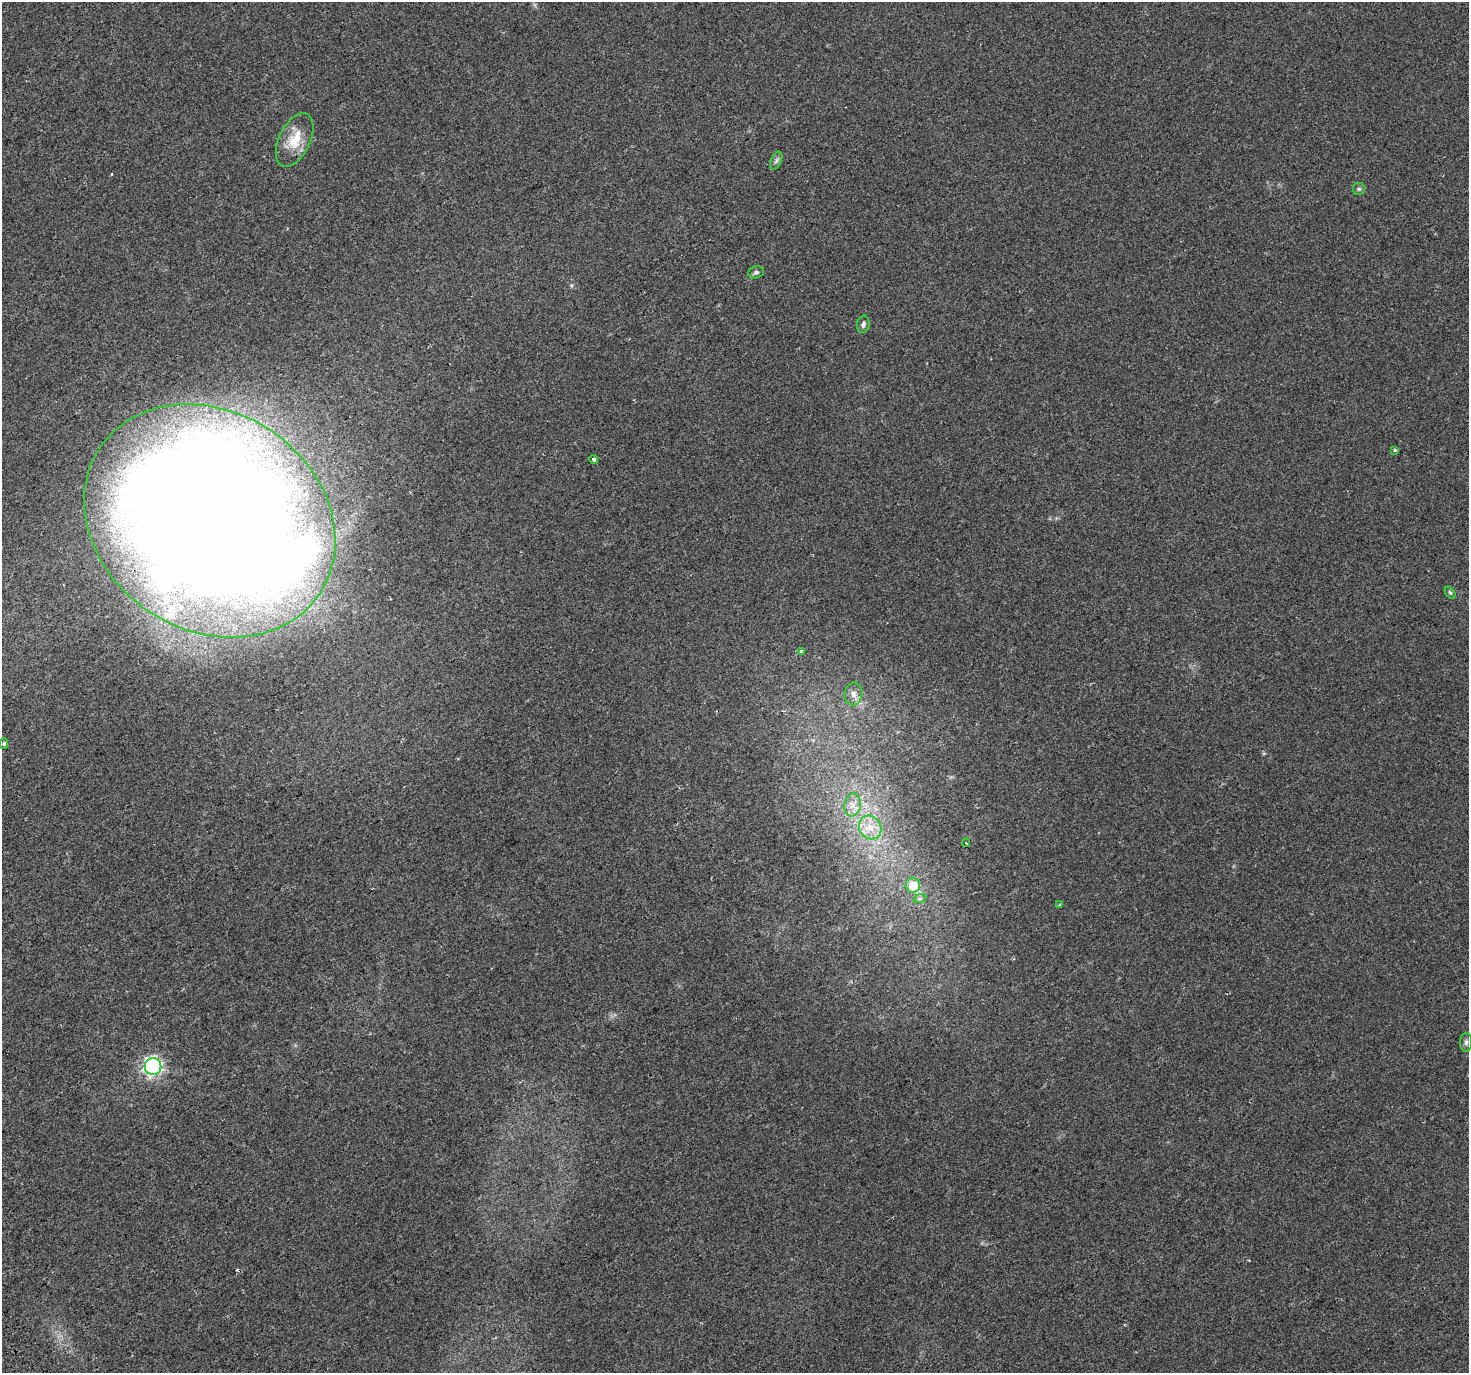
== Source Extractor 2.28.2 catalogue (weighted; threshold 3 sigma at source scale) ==
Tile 7 of 4 x 4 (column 3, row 2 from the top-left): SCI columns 2977-4443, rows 2940-4310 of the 5951 x 5823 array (HDU 1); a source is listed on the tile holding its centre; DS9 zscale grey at full resolution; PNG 1471 x 1375 px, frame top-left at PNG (2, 2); each listed source drawn as its Kron ellipse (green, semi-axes under 4 px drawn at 4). Shown black and unused: <1% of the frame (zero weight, under 2 of 3 exposures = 2% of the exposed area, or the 3 px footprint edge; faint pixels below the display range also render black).
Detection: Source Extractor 2.28.2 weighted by HDU 2 'WHT'; one run over the whole footprint, this tile lists its part. Background 0.0227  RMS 0.0054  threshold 0.0241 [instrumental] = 3 sigma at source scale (4.5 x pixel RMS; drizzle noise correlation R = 1.50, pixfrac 1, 0.0396/0.0396 arcsec/px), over >= 5 px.
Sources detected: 23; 1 inside a brighter object's white glare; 2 cosmic-ray / hot-pixel residue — neither listed nor drawn; the other 20 listed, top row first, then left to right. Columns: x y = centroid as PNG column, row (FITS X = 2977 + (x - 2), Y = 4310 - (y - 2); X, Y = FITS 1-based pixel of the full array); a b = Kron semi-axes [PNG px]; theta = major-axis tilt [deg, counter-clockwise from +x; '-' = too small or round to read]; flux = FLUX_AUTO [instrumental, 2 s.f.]
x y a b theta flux
295 140 29 15 64 14
776 161 9 5 64 1.5
1359 189 6 6 - 0.98
756 272 8 6 16 1.1
863 324 9 6 79 1.6
1395 450 4 3 - 2.4
594 459 4 3 - 2.3
210 521 132 109 -33 2400
1450 593 7 4 -53 0.79
801 651 3 3 - 3.6
853 694 11 9 81 3.2
4 744 5 4 - 0.86
853 805 11 8 82 3.9
870 828 12 10 -54 7.1
966 843 4 3 - 1.3
913 885 7 7 - 12
920 898 6 4 19 0.95
1060 905 3 2 - 0.9
1466 1042 9 6 -90 1.5
153 1066 8 8 - 140
Overlapping masked pixels (flux is a lower limit): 1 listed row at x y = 210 521